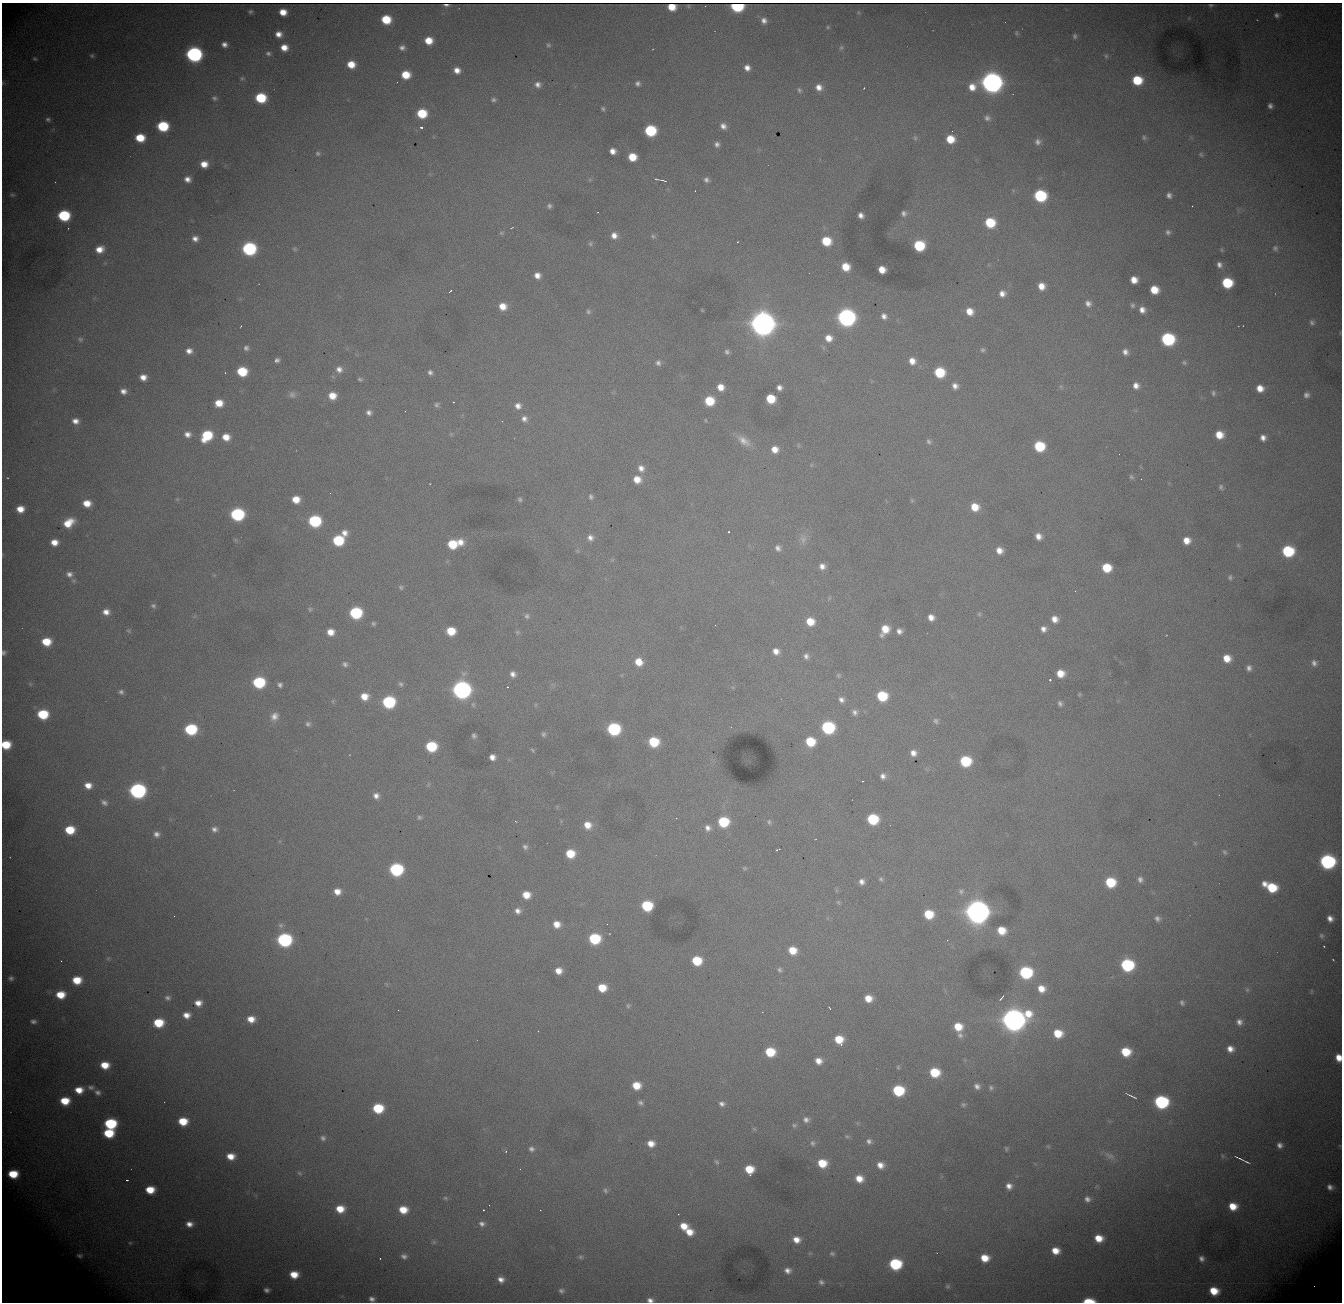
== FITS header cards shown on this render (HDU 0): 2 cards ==
NAXIS1  = 1340
NAXIS2  = 1300

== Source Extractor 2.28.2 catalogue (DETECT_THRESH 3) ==
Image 1340 x 1300 px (HDU 0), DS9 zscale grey, 1 PNG px = 1 image px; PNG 1344 x 1304 px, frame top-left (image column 1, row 1300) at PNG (2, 3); no overlay
Background 3200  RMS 33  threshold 100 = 3 sigma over >= 5 px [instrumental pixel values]
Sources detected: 437; all 437 listed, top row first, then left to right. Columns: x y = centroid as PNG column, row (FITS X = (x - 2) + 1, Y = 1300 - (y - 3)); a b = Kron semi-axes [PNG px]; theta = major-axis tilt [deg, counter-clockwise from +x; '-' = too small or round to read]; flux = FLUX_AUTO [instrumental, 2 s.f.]
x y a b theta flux
446 5 5 2 - 5.4e+03
1211 5 4 2 - 3.1e+03
688 6 3 2 - 1.9e+03
737 6 8 6 -10 2.5e+05
672 7 7 5 -8 2.0e+04
250 12 4 4 - 3.9e+03
283 12 6 6 - 3.0e+04
858 12 5 3 - 2.5e+03
1276 15 5 4 - 5.8e+03
386 19 7 7 - 7.8e+04
764 21 8 7 - 1.3e+04
828 27 5 4 - 2.8e+03
1017 33 6 5 - 3.4e+03
278 34 6 5 - 1.7e+04
1075 36 6 5 - 5.0e+03
429 41 7 6 - 4.0e+04
224 44 5 5 - 1.1e+04
548 45 6 6 - 4.7e+03
284 47 6 6 - 2.6e+04
402 48 6 5 - 8.6e+03
841 48 7 6 - 4.8e+03
268 53 6 5 - 5.4e+03
194 54 9 8 - 7.4e+05
92 56 6 6 - 4.4e+03
1106 56 6 5 - 3.9e+03
35 59 5 4 - 3.5e+03
351 64 7 6 - 3.9e+04
747 68 7 7 - 1.6e+04
457 70 7 6 - 1.9e+04
406 75 7 6 - 5.5e+04
242 78 6 6 - 4.2e+03
1137 80 8 7 - 9.9e+04
992 82 10 9 - 2.4e+06
3 83 6 4 89 2.7e+03
638 83 7 7 - 8.0e+03
538 85 8 7 - 1.2e+04
819 87 8 7 - 1.9e+04
972 87 10 9 - 3.1e+04
864 88 3 2 - 1.4e+03
799 90 7 5 -63 5.1e+03
214 98 8 6 -16 6.0e+03
261 98 8 7 - 1.3e+05
493 100 6 5 - 5.8e+03
1270 106 7 6 - 9.1e+03
603 109 5 5 - 4.5e+03
422 113 8 7 - 9.1e+04
987 118 8 7 - 8.7e+03
48 119 7 6 - 6.3e+03
163 126 8 7 - 1.5e+05
723 126 7 6 - 1.2e+04
421 127 3 3 - 4.7e+03
650 131 8 7 - 1.9e+05
140 138 8 6 -7 6.5e+04
915 138 7 5 -85 4.5e+03
1144 138 7 6 - 5.1e+03
950 139 7 7 - 5.0e+04
1038 142 9 8 - 1.1e+04
717 144 5 5 - 8.1e+03
613 151 6 5 - 1.6e+04
318 153 7 6 - 5.4e+03
1201 154 8 6 -46 5.6e+03
632 157 7 6 - 5.1e+04
204 164 7 6 - 2.8e+04
187 179 6 5 - 1.4e+04
663 180 11 3 -16 5.5e+03
706 180 6 5 - 7.6e+03
695 191 2 2 - 5.6e+03
12 195 7 6 - 4.7e+03
1169 195 7 6 - 9.4e+03
1040 196 8 8 - 2.4e+05
549 206 5 5 - 5.7e+03
1192 206 2 2 - 1.3e+03
598 212 2 2 - 1.7e+03
904 213 7 7 - 8.5e+03
64 215 8 7 - 2.0e+05
861 215 6 5 - 1.3e+04
990 223 8 8 - 1.0e+05
512 228 4 2 - 1.5e+03
1168 232 8 7 - 8.4e+03
501 233 6 5 - 3.3e+03
614 235 8 7 - 1.7e+04
653 236 7 6 - 4.3e+03
195 239 7 6 - 1.4e+04
826 241 8 7 - 8.0e+04
737 242 2 2 - 1.6e+03
590 244 7 6 - 4.7e+03
919 246 8 7 - 1.4e+05
1275 248 8 7 - 7.1e+03
99 249 8 6 23 2.7e+04
249 249 8 8 - 3.9e+05
295 249 7 5 -37 4.1e+03
1222 250 6 5 - 2.9e+03
1219 265 7 6 - 1.0e+04
845 267 7 6 - 4.6e+04
882 270 6 6 - 3.0e+04
537 275 6 6 - 1.7e+04
1134 280 6 6 - 2.7e+04
1227 283 8 7 - 1.3e+05
1041 286 7 6 - 2.6e+04
1154 290 7 7 - 5.1e+04
450 291 5 2 - 5.8e+03
1002 294 7 7 - 1.6e+04
1088 303 8 7 - 1.1e+04
1133 305 6 5 - 4.8e+03
503 306 8 7 - 3.1e+04
702 310 3 2 - 1.8e+03
1142 310 7 6 - 1.6e+04
970 311 8 7 - 2.9e+04
588 312 7 6 - 5.3e+03
884 316 6 5 - 1.1e+04
846 317 9 8 - 1.2e+06
762 322 14 9 -84 4.6e+06
1312 322 6 6 - 6.4e+03
241 326 3 2 - 1.5e+03
829 338 7 7 - 2.4e+04
80 339 8 7 - 6.7e+03
1168 339 8 8 - 3.2e+05
246 348 7 6 - 7.7e+03
983 350 6 5 - 4.8e+03
189 351 8 7 - 1.6e+04
727 352 6 5 - 6.1e+03
1125 352 7 6 - 1.2e+04
277 360 5 4 - 6.8e+03
912 361 8 7 - 2.3e+04
1184 362 6 5 - 4.4e+03
658 363 7 7 - 8.6e+03
339 369 9 8 - 1.5e+04
242 371 8 7 - 9.6e+04
430 372 6 6 - 7.8e+03
939 372 8 7 - 1.2e+05
143 377 7 6 - 2.0e+04
360 379 7 5 -19 4.1e+03
955 386 7 7 - 1.4e+04
1136 386 8 7 - 1.6e+04
721 387 7 6 - 2.6e+04
779 387 5 5 - 1.0e+04
1061 387 6 5 - 3.7e+03
1260 388 7 7 - 2.8e+04
123 391 6 5 - 1.3e+04
1213 393 7 6 - 5.5e+03
292 395 10 9 - 9.4e+03
1306 395 7 7 - 9.3e+03
332 396 7 7 - 3.4e+04
770 399 7 7 - 7.1e+04
709 401 7 7 - 8.4e+04
453 402 2 2 - 1.4e+03
219 403 7 6 - 3.9e+04
436 405 7 6 - 6.2e+03
518 406 9 8 - 1.5e+04
369 412 7 6 - 9.5e+03
524 419 8 8 - 1.2e+04
706 420 5 3 - 2.1e+03
75 421 8 7 - 1.7e+04
187 434 8 7 - 1.4e+04
451 434 5 5 - 3.7e+03
1219 435 8 7 - 4.2e+04
207 436 9 7 47 1.2e+05
226 437 8 7 - 3.1e+04
1263 438 6 5 - 1.3e+04
744 441 21 10 -34 3.0e+04
929 441 7 6 - 5.8e+03
1039 446 8 7 - 1.3e+05
775 449 8 8 - 2.5e+04
1119 454 2 2 - 8.6e+02
811 465 6 4 47 3.1e+03
641 468 9 8 - 1.6e+04
1131 477 7 5 -44 4.6e+03
637 479 8 7 - 3.1e+04
1221 487 7 5 -65 5.8e+03
330 493 2 2 - 1.6e+03
591 497 7 6 - 6.0e+03
177 499 5 5 - 3.2e+03
296 499 7 7 - 3.6e+04
520 499 5 4 - 4.4e+03
912 500 6 5 - 3.0e+03
87 503 7 6 - 3.2e+04
975 507 8 8 - 4.3e+04
20 509 7 6 - 3.0e+04
237 514 8 7 - 3.4e+05
314 521 8 8 - 2.3e+05
68 523 11 7 33 4.7e+04
729 532 3 2 - 3.8e+03
344 533 9 8 - 1.7e+04
1038 536 6 6 - 1.7e+04
590 538 8 8 - 1.3e+04
803 539 16 10 -87 1.9e+04
236 540 7 4 -70 3.3e+03
338 540 8 7 - 1.5e+05
1187 540 7 7 - 2.7e+04
54 542 7 6 - 2.5e+04
460 542 9 9 - 2.5e+04
452 544 8 7 - 8.1e+04
1238 545 7 5 -63 4.0e+03
778 548 8 7 - 1.0e+04
999 550 7 6 - 2.0e+04
1288 551 8 8 - 1.9e+05
822 566 7 7 - 1.5e+04
1107 568 7 7 - 7.3e+04
69 574 9 8 - 1.4e+04
1230 577 7 5 79 5.6e+03
401 587 7 7 - 5.5e+03
153 606 7 6 - 5.7e+03
310 609 7 5 60 4.4e+03
106 612 8 7 - 1.8e+04
356 613 8 7 - 2.4e+05
979 614 5 5 - 3.5e+03
527 616 8 7 - 7.4e+03
931 617 6 6 - 1.8e+04
1055 619 7 7 - 2.0e+04
810 622 8 7 - 4.4e+04
373 623 5 5 - 4.2e+03
885 629 10 7 62 4.3e+04
1043 629 7 6 - 1.3e+04
129 631 7 5 -23 3.8e+03
451 631 7 7 - 6.1e+04
899 631 7 6 - 1.1e+04
331 632 7 7 - 2.7e+04
517 632 6 6 - 4.5e+03
46 642 8 7 - 6.1e+04
776 651 7 6 - 1.8e+04
3 653 6 5 - 5.4e+03
806 656 7 6 - 9.3e+03
1227 658 8 7 - 3.8e+04
639 662 8 7 - 3.8e+04
1314 663 8 7 - 9.6e+03
345 664 7 6 - 7.0e+03
1249 668 7 6 - 9.9e+03
1060 673 7 6 - 3.6e+04
513 674 7 6 - 1.2e+04
838 675 6 6 - 4.4e+03
1050 680 3 3 - 4.0e+03
259 682 8 7 - 2.1e+05
30 684 6 5 - 3.6e+03
401 684 8 6 -63 6.3e+03
280 685 7 6 - 7.5e+03
508 687 3 2 - 1.7e+03
461 690 9 8 - 1.3e+06
121 692 6 5 - 6.5e+03
1079 694 4 3 - 2.4e+03
364 696 8 7 - 3.2e+04
882 696 8 7 - 1.2e+05
841 700 8 7 - 1.2e+04
333 701 6 4 71 2.8e+03
389 702 8 8 - 2.7e+05
1060 703 6 5 - 6.1e+03
535 705 6 3 71 2.7e+03
855 712 8 8 - 1.0e+04
43 714 8 7 - 1.2e+05
274 716 12 11 - 2.1e+04
936 721 7 6 - 5.8e+03
308 724 7 6 - 6.3e+03
828 727 8 8 - 2.9e+05
191 729 8 7 - 2.0e+05
614 729 8 8 - 2.8e+05
544 734 7 6 - 5.3e+03
474 736 5 4 - 5.7e+03
654 742 8 7 - 1.0e+05
810 742 8 7 - 8.7e+04
6 745 7 7 - 7.2e+04
431 746 8 7 - 1.4e+05
532 750 6 4 -49 3.2e+03
913 753 6 5 - 1.5e+04
492 757 6 5 - 1.6e+04
965 761 8 7 - 1.4e+05
883 776 7 7 - 1.1e+04
862 781 2 2 - 1.6e+03
428 784 8 4 90 3.3e+03
88 785 8 7 - 2.5e+04
137 791 9 8 - 7.4e+05
376 796 8 8 - 1.4e+04
104 802 8 6 -40 8.9e+03
419 817 6 5 - 4.6e+03
676 818 3 3 - 1.3e+03
873 819 8 7 - 1.5e+05
515 821 3 2 - 1.5e+03
723 822 8 8 - 1.3e+05
769 822 8 6 -67 5.7e+03
587 825 9 8 - 3.0e+04
708 828 9 8 - 1.5e+04
214 829 8 7 - 9.9e+03
70 830 8 7 - 7.3e+04
156 834 8 7 - 1.1e+04
1195 843 6 4 -90 2.9e+03
525 847 7 7 - 7.0e+03
778 849 5 2 - 2.2e+03
1224 852 8 6 -57 5.3e+03
570 854 7 7 - 6.4e+04
1327 861 9 8 - 5.5e+05
744 868 6 4 -27 3.2e+03
396 869 8 8 - 3.3e+05
881 879 7 6 - 5.2e+03
1140 879 7 6 - 8.9e+03
862 882 7 6 - 1.2e+04
1110 882 8 7 - 1.1e+05
1264 884 7 6 - 1.5e+04
1272 887 9 7 -24 9.4e+04
337 891 7 6 - 2.2e+04
961 891 9 7 -79 8.1e+03
526 895 7 7 - 3.6e+04
838 902 8 5 -71 3.7e+03
647 906 8 7 - 1.4e+05
518 911 7 7 - 1.3e+04
977 911 11 10 - 3.8e+06
929 914 8 7 - 7.5e+04
1157 918 7 6 - 8.3e+03
1330 918 6 5 - 1.4e+04
557 924 8 7 - 2.7e+04
281 925 8 7 - 7.8e+03
1001 930 8 7 - 4.9e+04
1321 936 7 5 -47 4.9e+03
594 939 8 7 - 1.6e+05
284 940 9 8 - 4.5e+05
792 950 8 7 - 4.4e+04
108 958 5 5 - 3.2e+03
1333 960 2 2 - 1.6e+03
61 961 2 2 - 1.1e+03
697 961 8 7 - 8.5e+04
1127 965 8 8 - 2.8e+05
779 970 7 5 -71 5.2e+03
558 971 6 6 - 2.3e+04
1026 972 8 8 - 2.7e+05
11 978 8 6 4 8.0e+03
77 980 8 6 1 5.6e+04
602 988 7 6 - 5.1e+04
1041 989 8 8 - 3.1e+04
1247 990 6 5 - 3.9e+03
1311 991 7 3 82 2.5e+03
60 995 8 7 - 5.2e+04
168 998 7 6 - 7.4e+03
868 998 7 6 - 3.1e+04
1001 998 8 2 50 4.2e+03
198 1003 7 6 - 2.0e+04
1182 1003 7 5 -59 5.7e+03
628 1006 7 5 58 3.9e+03
829 1008 3 2 - 1.9e+03
186 1015 7 6 - 2.0e+04
251 1019 7 6 - 2.8e+04
1014 1020 11 10 - 3.0e+06
33 1021 7 6 - 7.7e+03
1239 1022 6 6 - 1.1e+04
158 1023 8 7 - 8.2e+04
958 1027 8 7 - 4.9e+04
538 1031 2 2 - 1.1e+03
1058 1033 9 8 - 5.9e+04
960 1035 8 7 - 8.7e+03
839 1039 8 7 - 5.4e+04
1230 1049 7 6 - 1.9e+04
770 1052 8 7 - 8.7e+04
1126 1052 8 8 - 7.4e+04
1339 1058 7 5 -78 2.9e+04
819 1061 7 6 - 2.1e+04
105 1065 8 7 - 4.5e+04
898 1067 5 5 - 3.2e+03
934 1072 8 7 - 9.0e+04
636 1085 8 7 - 4.7e+04
977 1086 7 6 - 9.8e+03
91 1087 10 6 -4 8.9e+03
991 1088 7 5 -81 4.9e+03
79 1090 9 7 -1 3.6e+04
898 1090 8 7 - 1.6e+05
98 1092 8 7 - 9.8e+03
1131 1096 15 3 -25 7.2e+03
65 1101 9 7 -3 6.1e+04
1161 1102 9 8 - 3.6e+05
640 1103 7 6 - 7.1e+03
722 1104 8 6 -15 9.1e+03
963 1105 6 6 - 4.6e+03
378 1108 8 7 - 1.1e+05
806 1120 8 7 - 1.0e+04
183 1121 8 7 - 6.2e+04
110 1124 9 7 -3 1.8e+05
794 1125 7 6 - 5.0e+03
754 1129 6 5 - 3.0e+03
109 1133 8 7 - 9.3e+04
847 1136 6 4 -20 3.6e+03
323 1138 7 6 - 7.6e+03
869 1141 7 6 - 8.5e+03
813 1143 7 7 - 6.4e+03
651 1144 8 7 - 2.5e+04
1280 1145 7 6 - 1.1e+04
1048 1146 6 4 -2 2.8e+03
531 1149 8 7 - 9.5e+03
1006 1149 5 4 - 4.0e+03
506 1151 4 3 - 2.3e+03
231 1156 8 7 - 3.2e+04
1110 1156 18 9 -29 1.8e+04
1223 1156 8 5 -50 4.5e+03
1239 1158 10 2 -25 6.7e+03
716 1162 8 5 -51 4.7e+03
1247 1162 7 2 -24 4.1e+03
822 1163 8 7 - 6.2e+04
880 1165 8 7 - 2.1e+04
520 1169 2 2 - 2.0e+03
749 1169 7 7 - 5.8e+04
299 1173 8 5 -28 4.6e+03
13 1174 8 6 -2 6.9e+04
859 1179 8 7 - 3.2e+04
127 1180 3 2 - 3.5e+03
1009 1186 7 6 - 1.5e+04
1330 1187 6 5 - 9.5e+03
150 1190 8 6 -1 5.3e+04
605 1190 8 6 -47 5.6e+03
445 1198 7 5 -16 3.8e+03
1087 1199 8 7 - 1.1e+04
1233 1206 8 7 - 4.5e+04
340 1209 8 6 -3 4.2e+04
403 1210 8 7 - 4.5e+04
483 1210 3 2 - 4.9e+03
189 1224 10 7 -6 2.1e+04
482 1224 8 7 - 1.0e+04
684 1226 7 7 - 3.4e+04
689 1232 8 7 - 3.1e+04
1099 1238 7 6 - 4.0e+04
796 1240 9 8 - 2.6e+04
434 1242 6 5 - 4.7e+03
130 1243 5 4 - 2.5e+03
1055 1251 7 6 - 3.2e+04
810 1253 6 4 18 3.3e+03
832 1254 8 6 -16 5.8e+03
80 1256 11 8 -9 1.1e+04
404 1256 8 6 -13 9.4e+03
580 1257 7 6 - 5.1e+03
380 1258 3 2 - 1.3e+03
985 1258 8 7 - 4.4e+04
1201 1259 5 5 - 8.9e+03
895 1264 8 7 - 2.1e+05
788 1270 10 8 -14 1.6e+04
294 1275 8 7 - 4.4e+04
501 1279 7 6 - 1.5e+04
821 1282 8 7 - 8.5e+03
947 1286 6 5 - 4.1e+03
266 1290 5 4 - 7.4e+03
561 1291 8 7 - 7.4e+03
1214 1291 8 6 -18 5.4e+04
372 1299 8 7 - 1.1e+04
650 1300 8 5 -8 1.2e+04
1088 1301 9 4 2 7.1e+04
At the frame edge (FLAGS 8, measured only in part): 8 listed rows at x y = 737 6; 3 83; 3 653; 6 745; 1339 1058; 372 1299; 650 1300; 1088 1301